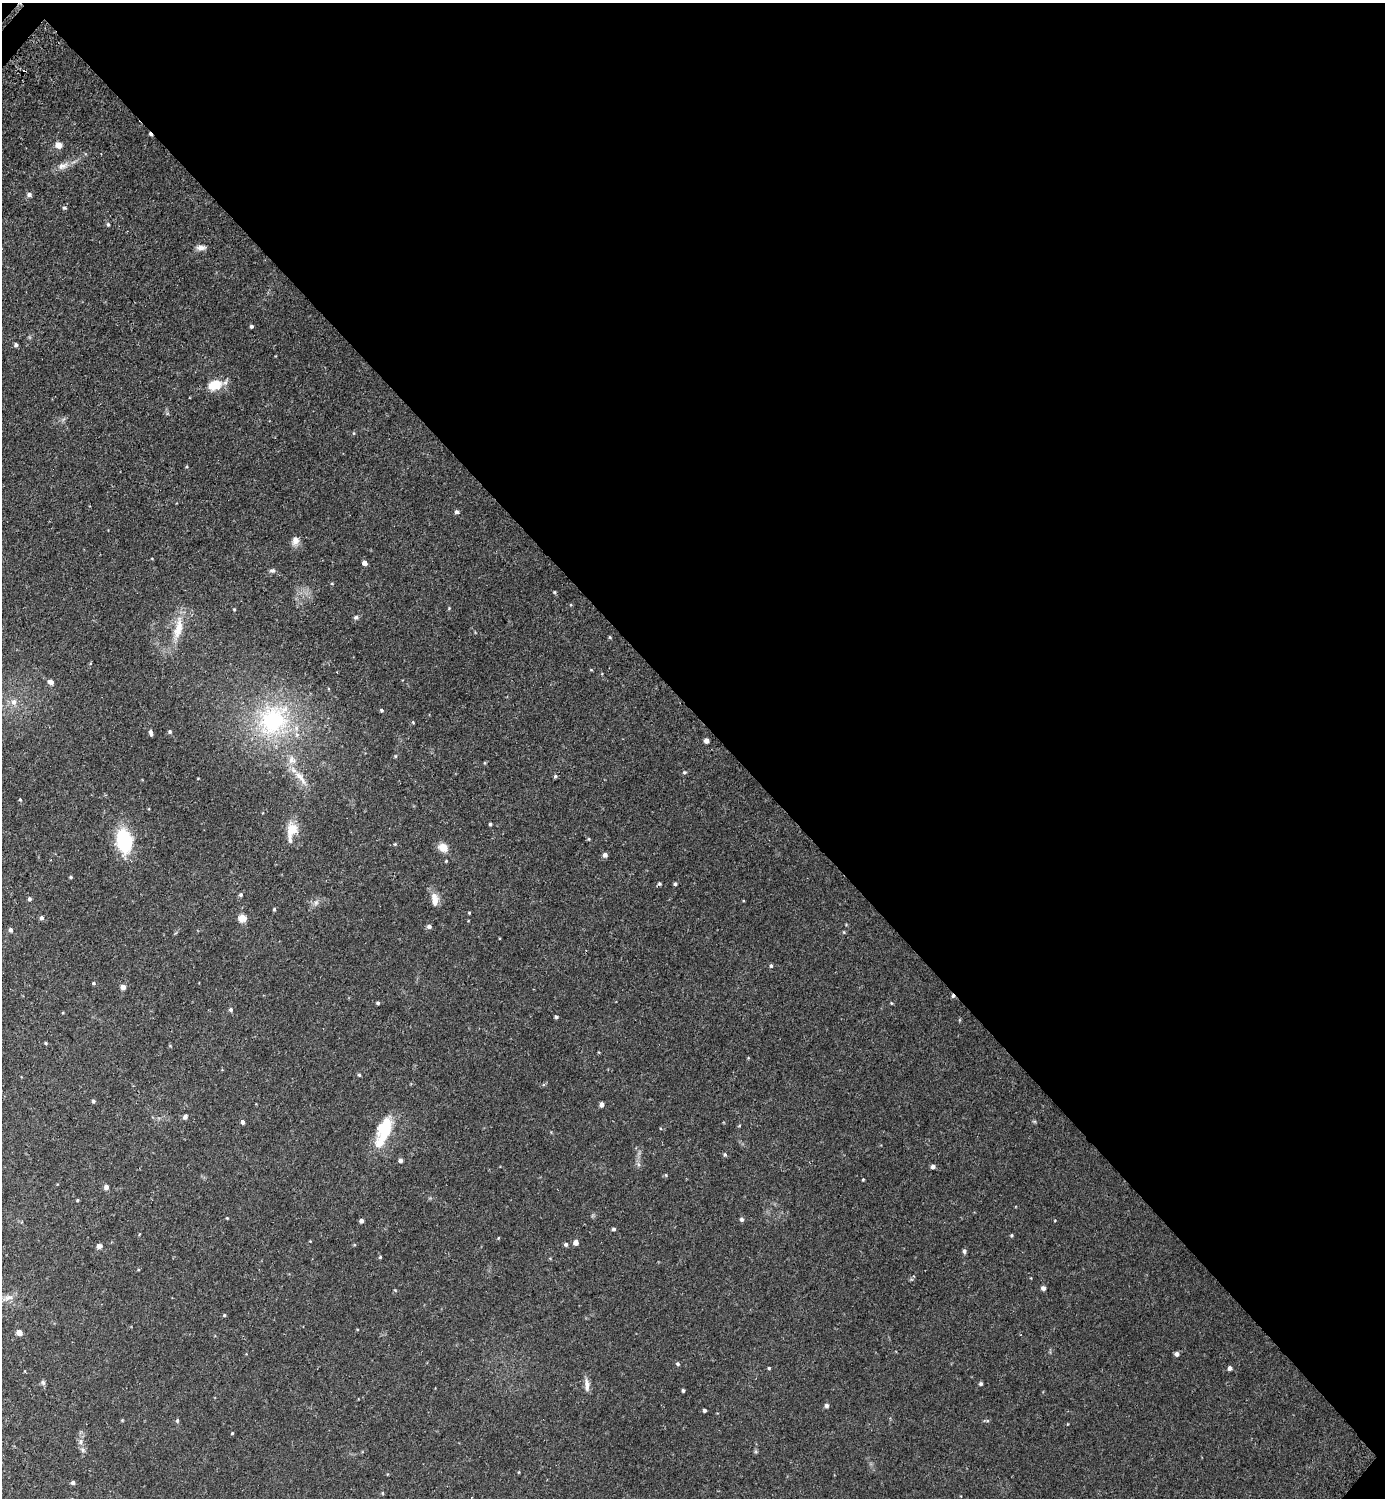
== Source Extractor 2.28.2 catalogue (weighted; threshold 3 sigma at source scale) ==
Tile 8 of 4 x 4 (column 4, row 2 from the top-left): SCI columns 4325-5707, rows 3011-4506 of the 6036 x 6033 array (HDU 1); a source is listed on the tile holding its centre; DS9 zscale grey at full resolution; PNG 1387 x 1500 px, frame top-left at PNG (2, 3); no overlay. Shown black and unused: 48% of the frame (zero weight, under 2 of 3 exposures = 3% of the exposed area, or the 3 px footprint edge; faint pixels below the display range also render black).
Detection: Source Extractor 2.28.2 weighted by HDU 2 'WHT'; one run over the whole footprint, this tile lists its part. Background 0.0442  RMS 0.0047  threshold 0.021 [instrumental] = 3 sigma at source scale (4.5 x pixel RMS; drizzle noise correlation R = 1.50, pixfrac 1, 0.05/0.05 arcsec/px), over >= 5 px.
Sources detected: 118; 4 cosmic-ray / hot-pixel residue — not listed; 4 inside a brighter listed object's ellipse — not listed separately; the other 110 listed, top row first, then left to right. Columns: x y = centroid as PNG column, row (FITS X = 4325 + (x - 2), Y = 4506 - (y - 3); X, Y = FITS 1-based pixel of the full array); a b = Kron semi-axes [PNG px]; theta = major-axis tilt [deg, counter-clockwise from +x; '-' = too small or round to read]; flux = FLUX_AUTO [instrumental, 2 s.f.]
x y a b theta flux
59 145 6 5 - 4.2
63 166 19 8 20 3.8
29 194 6 5 - 1.3
64 208 6 5 - 0.81
108 224 6 4 -63 0.67
201 248 12 6 5 2
251 326 4 4 - 0.79
16 345 5 4 - 0.83
215 385 14 8 16 11
354 433 5 3 - 0.41
457 512 6 5 - 0.97
295 541 12 9 84 2.6
364 563 5 5 - 2.2
272 571 8 6 -9 1
554 592 5 4 - 0.46
234 610 4 3 - 0.39
356 617 6 5 - 0.98
178 628 38 11 78 10
610 637 4 4 - 0.43
591 670 5 3 - 0.32
51 682 5 5 - 2.8
14 702 9 8 - 2.5
381 710 5 4 - 0.65
273 721 37 33 55 57
413 722 4 3 - 0.38
170 731 5 5 - 0.75
151 733 7 4 -76 1.3
706 741 4 4 - 2.2
395 756 5 4 - 0.45
484 763 5 3 - 0.41
684 772 6 4 19 0.6
555 776 5 4 - 0.7
301 778 30 8 -52 6.3
20 799 4 3 - 0.44
490 824 3 3 - 0.68
292 829 12 11 - 8.6
589 839 5 4 - 0.48
124 841 20 13 -78 35
395 844 4 4 - 0.45
443 848 10 8 -37 5.2
605 855 5 5 - 1.6
446 861 4 3 - 0.41
71 877 4 3 - 0.58
675 884 4 4 - 0.8
241 895 5 5 - 0.83
29 899 5 4 - 1
435 900 13 7 -82 5
316 902 9 6 74 1.5
274 909 5 4 - 0.63
469 913 4 4 - 0.4
41 918 5 4 - 1.2
242 918 8 7 - 4.4
429 926 5 5 - 1.6
10 930 5 4 - 1.1
771 966 5 4 - 0.64
93 983 4 4 - 0.64
123 987 5 4 - 2.6
378 1003 4 4 - 0.74
891 1003 4 3 - 0.39
231 1010 5 5 - 0.91
556 1017 4 4 - 0.77
46 1043 4 3 - 0.47
359 1075 5 4 - 0.61
93 1101 4 4 - 0.81
601 1104 4 4 - 1.8
185 1117 5 5 - 1.4
1034 1121 6 4 -18 0.48
243 1122 4 4 - 1.4
384 1135 31 12 49 12
725 1154 6 4 -88 0.64
400 1160 5 5 - 1.3
638 1164 6 4 -71 0.91
933 1166 4 4 - 1.6
666 1175 5 3 - 0.42
863 1179 3 3 - 0.43
106 1187 5 5 - 2.1
77 1200 4 3 - 0.46
227 1218 3 3 - 0.36
742 1219 5 5 - 1
361 1221 4 4 - 1.7
614 1229 4 4 - 0.94
1011 1235 5 4 - 0.53
498 1238 5 3 - 0.35
576 1243 5 4 - 2.7
566 1244 5 4 - 1.1
99 1246 7 6 - 1.6
964 1251 6 5 - 0.91
380 1257 4 4 - 0.49
1043 1288 5 5 - 1.4
395 1290 4 4 - 0.39
8 1298 17 8 17 3.2
224 1315 4 4 - 0.58
19 1333 4 4 - 4.6
1177 1354 5 5 - 1.4
678 1364 5 4 - 0.71
769 1368 4 3 - 0.57
1230 1368 5 5 - 1.4
43 1383 8 5 -63 0.88
981 1384 4 4 - 0.81
587 1385 16 6 -86 2.9
683 1390 3 3 - 0.76
826 1406 5 5 - 1.1
704 1410 4 3 - 0.98
177 1421 6 5 - 0.71
232 1433 4 3 - 0.43
80 1442 9 7 63 1.6
83 1450 9 5 -50 1.2
519 1472 5 3 - 0.33
73 1483 5 4 - 1.2
382 1493 5 3 - 0.39